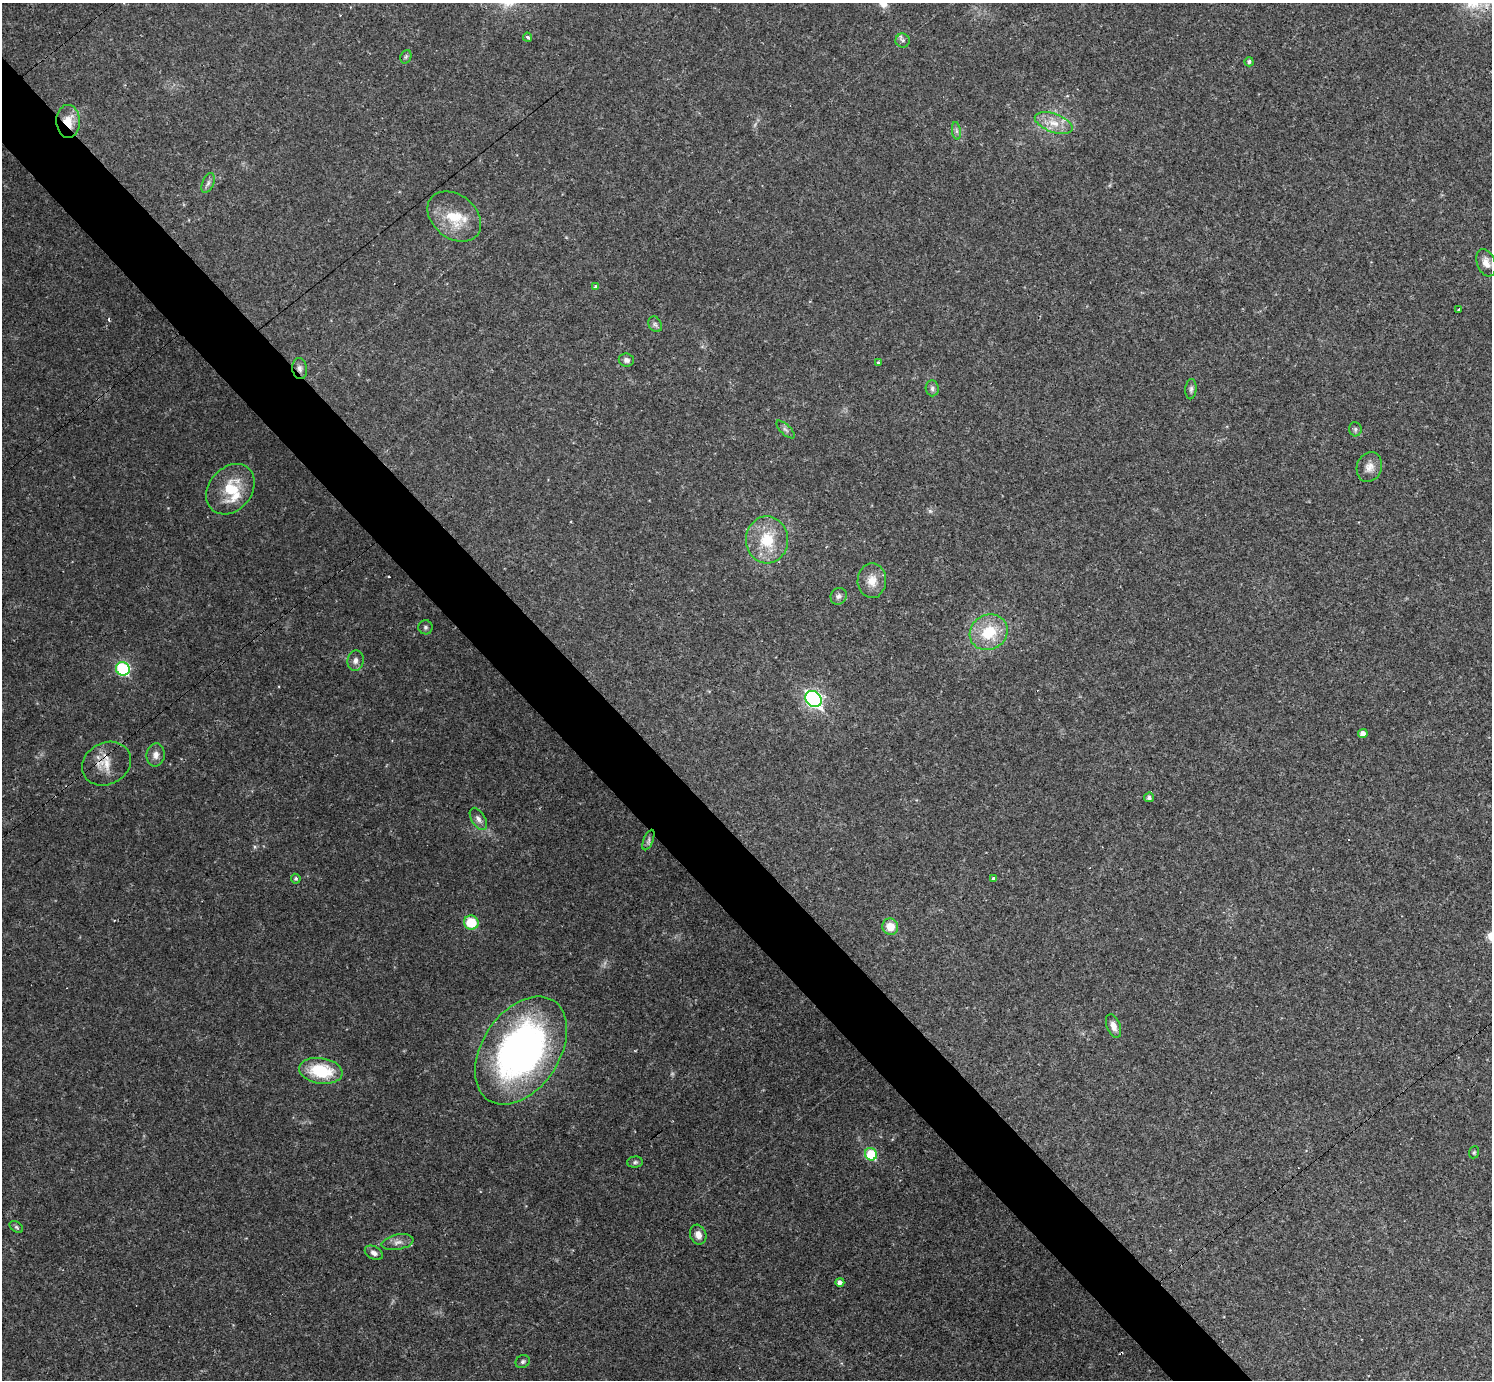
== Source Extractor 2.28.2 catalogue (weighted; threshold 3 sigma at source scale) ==
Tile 11 of 4 x 4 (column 3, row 3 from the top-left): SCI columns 2983-4472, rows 1673-3050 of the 5963 x 5960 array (HDU 1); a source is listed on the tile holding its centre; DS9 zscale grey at full resolution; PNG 1494 x 1382 px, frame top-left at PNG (2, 3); each listed source drawn as its Kron ellipse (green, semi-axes under 4 px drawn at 4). Shown black and unused: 5% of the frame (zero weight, under 2 of 3 exposures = <1% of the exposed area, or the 3 px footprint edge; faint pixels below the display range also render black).
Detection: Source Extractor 2.28.2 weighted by HDU 2 'WHT'; one run over the whole footprint, this tile lists its part. Background 0.0325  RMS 0.005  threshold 0.0225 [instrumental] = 3 sigma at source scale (4.5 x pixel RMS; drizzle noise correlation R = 1.50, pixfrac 1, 0.05/0.05 arcsec/px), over >= 5 px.
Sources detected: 59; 1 too faint to see at this stretch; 5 cosmic-ray / hot-pixel residue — neither listed nor drawn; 1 inside a brighter listed object's ellipse — not listed separately; the other 52 listed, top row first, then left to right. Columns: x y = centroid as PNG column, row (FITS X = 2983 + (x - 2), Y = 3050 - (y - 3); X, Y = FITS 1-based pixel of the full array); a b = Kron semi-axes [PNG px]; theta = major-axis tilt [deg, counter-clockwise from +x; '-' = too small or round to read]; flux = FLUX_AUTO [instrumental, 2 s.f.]
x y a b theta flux
528 37 4 4 - 1.5
903 40 7 7 - 1.3
406 57 7 5 68 0.91
1249 62 4 4 - 1.1
68 121 16 12 -88 9.9
1054 123 20 9 -20 7
956 131 9 4 -81 1.3
208 183 11 5 67 1.7
454 216 30 21 -39 17
1486 263 14 9 -69 4
595 286 4 4 - 0.94
1459 310 3 3 - 1.1
655 324 8 6 -61 1.4
626 360 7 6 - 1.8
878 363 3 3 - 1
300 369 10 7 -82 2.2
932 388 8 6 -85 1.5
1191 389 10 5 85 1.4
785 429 12 5 -44 1.5
1355 429 7 6 - 1.2
1369 467 15 12 70 4.1
230 489 28 21 50 18
767 540 23 21 -88 19
872 581 17 14 89 6.6
839 596 8 7 - 1.9
425 627 7 7 - 1.3
989 632 19 17 30 18
355 661 10 8 80 2.6
123 669 7 6 - 50
813 699 9 7 -47 140
1363 733 5 4 - 3.1
156 755 11 9 84 3.1
106 764 25 21 28 10
1149 797 5 5 - 1.4
478 819 12 7 -59 2.4
648 840 11 4 68 1.4
993 878 3 3 - 0.89
296 879 5 4 - 0.89
471 922 7 7 - 15
890 927 8 7 - 7
1114 1026 12 6 -70 3.2
521 1050 59 38 57 200
321 1071 22 12 -9 24
1474 1152 6 5 - 0.75
871 1154 6 5 - 20
635 1162 8 5 3 1.1
16 1227 7 5 -36 0.92
698 1235 10 8 -70 3.5
398 1242 16 7 11 3
374 1253 10 6 -28 2.1
840 1282 4 4 - 1.9
523 1362 7 6 - 1.2
Overlapping masked pixels (flux is a lower limit): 3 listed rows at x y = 68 121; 300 369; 106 764